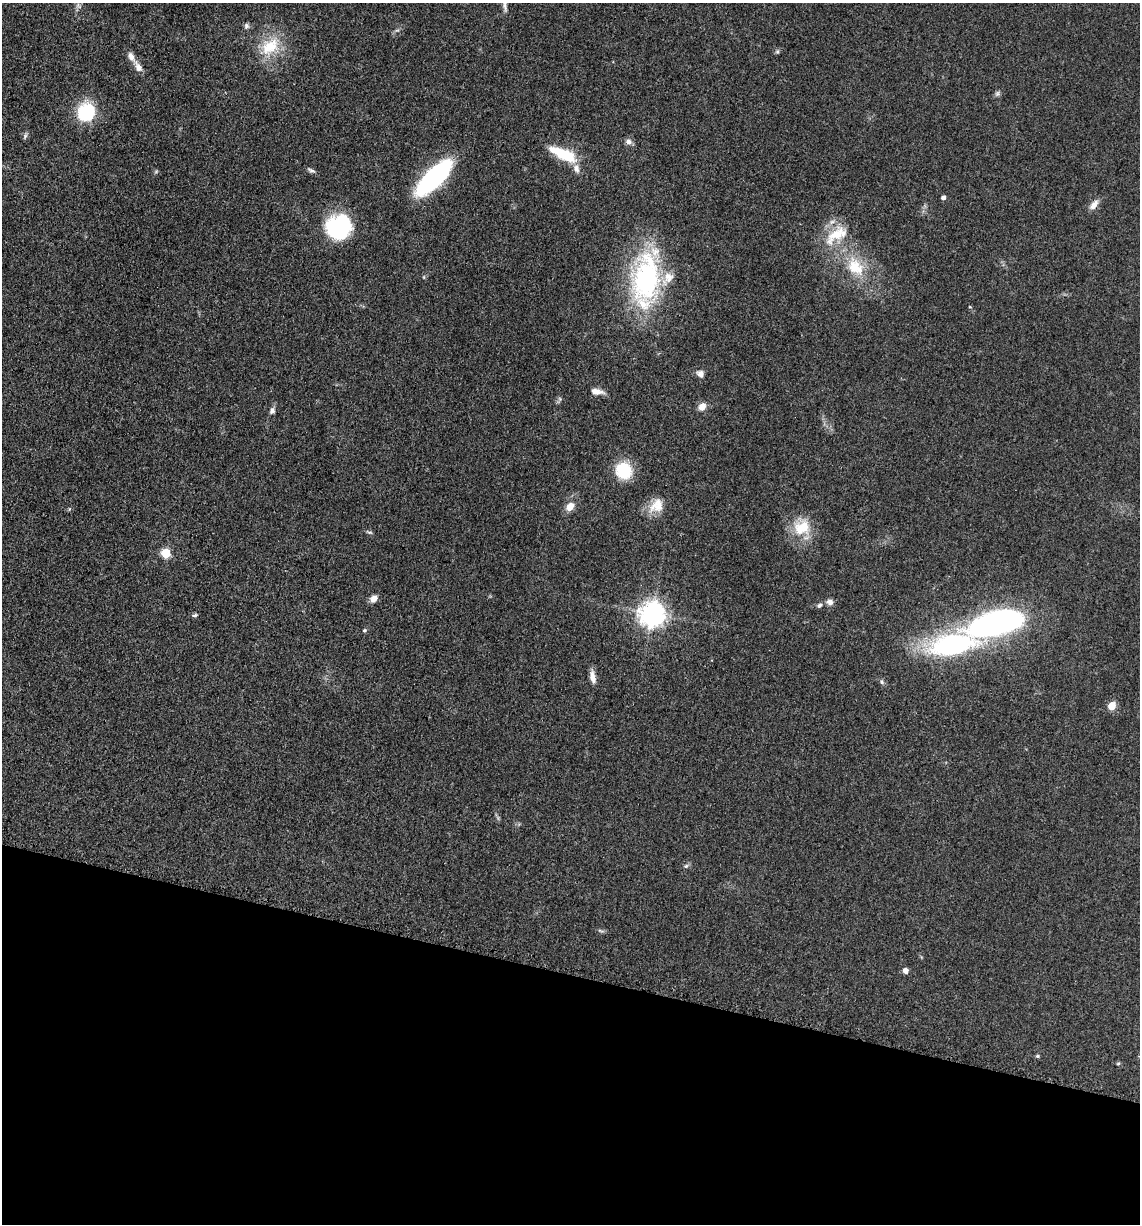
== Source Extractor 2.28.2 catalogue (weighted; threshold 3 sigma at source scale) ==
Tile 15 of 4 x 4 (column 3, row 4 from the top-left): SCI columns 2525-3662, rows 21-1242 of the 4980 x 4921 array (HDU 1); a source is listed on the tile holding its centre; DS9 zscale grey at full resolution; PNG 1142 x 1226 px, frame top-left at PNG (2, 3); no overlay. Shown black and unused: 20% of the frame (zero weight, under 3 of 5 exposures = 4% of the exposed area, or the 3 px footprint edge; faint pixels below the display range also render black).
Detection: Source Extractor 2.28.2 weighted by HDU 2 'WHT'; one run over the whole footprint, this tile lists its part. Background 0.0562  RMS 0.0059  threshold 0.0267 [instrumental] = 3 sigma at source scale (4.5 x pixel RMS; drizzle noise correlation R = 1.50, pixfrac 1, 0.05/0.05 arcsec/px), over >= 5 px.
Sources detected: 49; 4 inside a brighter listed object's ellipse — not listed separately; the other 45 listed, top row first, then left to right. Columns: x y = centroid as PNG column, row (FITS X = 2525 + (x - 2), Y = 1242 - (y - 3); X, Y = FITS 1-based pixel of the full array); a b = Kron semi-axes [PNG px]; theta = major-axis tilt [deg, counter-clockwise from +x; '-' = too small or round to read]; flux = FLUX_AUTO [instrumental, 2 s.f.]
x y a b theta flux
78 6 10 6 -42 2
505 6 19 6 -83 3
246 26 8 7 - 1.6
270 46 30 21 37 22
777 52 6 5 - 1
138 67 19 8 -60 4.5
997 93 8 6 69 1.4
86 112 19 17 63 32
25 136 8 5 61 1.3
628 141 9 8 - 2.6
563 154 34 11 -25 24
311 170 12 5 -26 1.6
434 178 33 12 45 130
943 198 4 4 - 2
1094 205 15 7 51 4
339 226 26 25 - 48
836 235 39 18 36 21
855 267 30 21 -51 25
646 279 64 29 83 110
700 374 10 8 -50 3.2
596 392 14 6 -7 4.9
560 399 6 4 -72 0.91
702 407 8 7 - 5.2
272 411 8 6 57 2.2
624 471 16 15 - 25
656 505 22 17 48 10
570 507 10 7 46 6.3
802 527 25 20 32 18
369 532 9 3 -19 1
166 553 5 5 - 28
374 598 9 7 47 4.1
830 602 9 8 - 2.7
819 605 7 6 - 1.5
652 614 8 8 - 600
195 615 8 4 14 1.1
996 623 61 26 15 150
364 630 6 4 42 0.9
593 677 16 6 -81 4.7
882 682 8 5 -72 1.3
1112 706 6 6 - 10
686 866 6 5 - 1.2
601 931 12 3 -15 1.1
905 971 5 5 - 3.8
1038 1056 5 4 - 0.86
1118 1063 6 4 2 0.73
Isophote crosses this tile's border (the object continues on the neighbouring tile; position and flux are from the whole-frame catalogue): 1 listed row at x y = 505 6